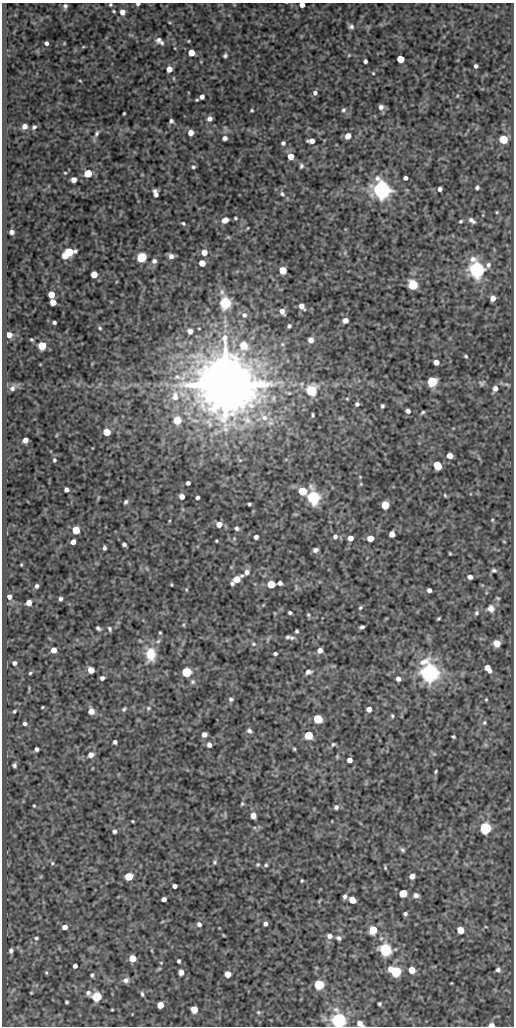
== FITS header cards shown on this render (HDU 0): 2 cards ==
NAXIS1  =                  512
NAXIS2  =                 1024

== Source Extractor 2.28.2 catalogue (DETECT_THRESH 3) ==
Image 512 x 1024 px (HDU 0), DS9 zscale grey, 1 PNG px = 1 image px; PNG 516 x 1028 px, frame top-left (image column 1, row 1024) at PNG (2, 3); no overlay
Background 111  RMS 0.56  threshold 1.69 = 3 sigma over >= 5 px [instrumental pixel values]
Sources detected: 289; all 289 listed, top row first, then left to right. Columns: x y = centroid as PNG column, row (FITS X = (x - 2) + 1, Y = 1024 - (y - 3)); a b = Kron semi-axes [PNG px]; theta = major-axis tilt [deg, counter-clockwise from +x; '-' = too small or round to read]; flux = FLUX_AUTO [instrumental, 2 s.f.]
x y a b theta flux
110 4 4 4 - 46
138 4 4 3 - 76
302 5 4 4 - 220
65 6 6 5 - 93
114 11 3 2 - 39
122 12 6 5 - 230
351 26 6 5 - 110
159 40 7 6 - 120
188 41 3 2 - 30
46 43 4 4 - 99
162 43 5 4 - 70
83 47 5 3 - 30
191 53 5 5 - 690
225 55 4 4 - 75
349 55 5 4 - 42
400 59 5 5 - 1100
365 61 4 4 - 100
476 66 4 4 - 87
169 69 5 5 - 370
373 73 4 3 - 36
80 81 4 2 - 29
315 93 6 6 - 120
202 97 5 5 - 170
381 107 7 6 - 150
252 110 3 3 - 43
343 110 6 5 - 84
124 113 3 2 - 37
209 119 5 5 - 180
171 121 4 4 - 94
25 126 5 5 - 220
34 127 6 5 - 90
97 133 10 6 64 110
191 133 5 5 - 330
348 136 6 5 - 390
225 138 5 5 - 110
503 139 5 5 - 1900
311 141 6 4 2 220
283 143 4 4 - 82
291 156 5 5 - 460
301 166 6 5 - 76
193 167 5 4 - 65
65 173 3 3 - 34
88 173 5 5 - 1100
405 178 4 4 - 120
74 180 5 4 - 260
477 188 4 4 - 82
440 189 4 4 - 120
381 190 6 6 - 28000
155 193 8 4 -76 180
282 194 6 5 - 81
497 212 3 3 - 36
235 218 3 3 - 47
225 220 7 5 22 250
472 220 8 4 -37 130
461 221 4 3 - 55
183 223 5 4 - 62
247 228 4 2 - 28
11 232 4 4 - 170
228 237 6 4 -41 45
69 252 7 5 8 1900
204 252 5 5 - 380
345 253 6 4 -73 59
65 256 5 4 - 620
171 256 6 5 - 190
142 257 6 5 - 3300
154 261 6 6 - 140
202 263 5 5 - 480
283 270 5 5 - 1100
477 270 6 6 - 23000
94 274 5 5 - 580
413 285 5 5 - 2900
51 294 5 5 - 600
493 298 5 4 - 280
53 302 5 5 - 500
225 303 11 8 -82 1500
301 306 8 5 -53 220
282 311 6 4 -56 220
244 315 7 7 - 160
345 320 5 4 - 240
54 322 4 3 - 76
289 326 4 4 - 80
100 328 4 4 - 51
199 328 3 2 - 28
190 331 6 6 - 190
9 335 5 5 - 400
31 339 3 3 - 44
311 340 5 5 - 270
282 344 6 5 - 72
42 346 5 5 - 1600
243 346 6 6 - 1000
466 356 4 3 - 55
436 362 5 4 - 290
177 377 13 8 -10 310
432 381 5 5 - 3600
482 383 8 7 - 93
507 384 8 4 -9 70
225 385 16 16 - 280000
12 388 8 7 - 160
495 388 7 6 - 180
311 390 6 5 - 4600
289 393 6 4 42 53
175 396 16 10 -88 580
347 399 5 4 - 39
357 404 4 4 - 100
382 406 4 3 - 69
408 411 5 4 - 130
423 412 4 3 - 57
313 415 4 3 - 55
264 417 13 9 -43 400
340 418 7 4 18 51
177 420 5 5 - 1100
270 423 9 7 29 180
107 432 5 5 - 860
57 435 6 3 70 34
25 440 5 4 - 210
450 456 5 5 - 370
286 459 6 3 19 37
54 460 6 5 - 70
240 460 5 4 - 47
437 466 6 5 - 1300
188 483 4 4 - 110
361 484 5 4 - 41
66 490 4 4 - 150
302 491 6 5 - 1700
445 495 5 3 - 48
182 497 5 4 - 250
313 497 6 5 - 10000
197 498 4 3 - 89
126 502 5 4 - 81
249 504 4 3 - 60
385 505 5 5 - 1500
492 520 5 4 - 44
169 521 5 3 - 35
219 524 5 5 - 380
237 528 6 5 - 90
76 530 5 5 - 1200
392 534 5 5 - 370
335 536 6 5 - 130
256 537 4 4 - 140
234 538 5 3 - 39
350 538 5 4 - 290
370 538 5 5 - 530
216 541 3 2 - 40
73 542 5 4 - 240
504 542 5 3 - 32
124 544 4 3 - 98
104 548 4 3 - 86
315 550 5 4 - 150
450 553 3 2 - 40
21 565 3 2 - 34
494 570 7 5 3 90
247 572 7 6 - 170
242 576 5 4 - 59
470 577 5 4 - 150
237 579 5 5 - 550
280 583 4 4 - 150
232 584 4 4 - 86
271 584 5 5 - 1200
171 585 3 2 - 33
37 586 4 3 - 86
296 588 8 3 -85 58
186 589 5 4 - 40
429 590 4 4 - 130
9 597 5 5 - 160
498 598 4 3 - 44
60 599 4 3 - 84
29 603 5 4 - 380
263 605 4 4 - 30
360 608 5 4 - 55
491 608 9 9 - 280
290 613 4 3 - 70
476 613 7 5 65 85
308 615 6 4 -68 56
438 618 4 3 - 48
183 625 5 4 - 42
362 627 5 3 - 88
98 628 5 3 - 86
109 629 6 4 -71 70
297 631 4 3 - 62
160 633 3 3 - 41
288 637 5 4 - 76
292 638 7 5 -1 92
158 641 7 5 44 82
497 643 6 6 - 530
253 644 7 6 - 89
54 650 5 5 - 280
320 650 5 4 - 260
151 654 13 9 -89 1000
275 654 4 3 - 80
14 663 4 4 - 110
488 668 8 5 -54 400
91 670 5 5 - 400
186 672 5 5 - 3000
308 672 7 5 12 150
30 673 5 4 - 48
429 673 7 6 - 33000
102 678 4 4 - 120
398 679 5 5 - 170
193 682 7 7 - 89
231 699 6 5 - 83
486 699 4 4 - 41
42 707 3 2 - 38
148 708 6 6 - 73
124 709 6 4 51 65
369 709 4 4 - 230
14 711 4 4 - 55
91 711 5 5 - 410
392 716 5 4 - 54
318 719 5 5 - 2700
484 723 7 6 - 78
25 724 4 4 - 83
249 731 6 5 - 120
204 734 5 4 - 210
308 735 5 5 - 2200
453 737 3 3 - 52
115 742 4 4 - 110
333 744 5 5 - 65
209 745 5 5 - 170
37 749 4 4 - 100
294 749 3 3 - 44
91 755 6 5 - 240
349 760 4 4 - 230
14 765 4 4 - 85
436 771 5 3 - 45
242 804 5 4 - 54
34 806 3 2 - 40
336 807 5 5 - 110
253 815 5 5 - 300
132 821 3 2 - 33
485 828 5 5 - 6400
114 831 4 4 - 110
402 850 7 5 -55 81
215 862 6 5 - 68
52 863 5 4 - 52
258 864 5 5 - 53
266 865 5 4 - 61
385 867 5 3 - 49
129 876 5 5 - 1300
412 876 5 5 - 280
302 881 3 3 - 42
175 886 4 4 - 170
403 893 5 5 - 1200
416 895 8 6 -1 140
345 896 5 4 - 110
164 899 4 4 - 150
352 900 5 5 - 730
319 901 6 3 46 39
405 914 4 4 - 86
162 922 6 3 20 36
199 924 5 5 - 120
265 924 4 4 - 130
65 927 5 4 - 250
486 927 4 3 - 29
373 930 5 5 - 1500
460 930 5 5 - 690
223 935 4 2 - 30
329 936 6 6 - 190
36 938 5 4 - 65
338 938 6 5 - 110
385 950 6 6 - 8800
11 951 6 5 - 110
132 958 5 5 - 850
179 961 4 3 - 74
161 963 4 4 - 31
75 966 4 4 - 150
159 969 6 4 19 45
412 970 5 5 - 660
498 970 6 5 - 120
396 971 8 6 -24 4100
181 972 5 4 - 200
46 973 5 4 - 48
228 974 5 5 - 400
92 975 4 3 - 63
126 980 7 6 - 160
451 983 3 2 - 25
319 984 5 5 - 3500
88 992 7 6 - 110
31 993 3 3 - 38
142 994 6 4 -81 71
97 996 6 5 - 2300
67 1002 3 3 - 60
380 1004 4 3 - 65
160 1005 5 5 - 560
194 1009 5 5 - 720
112 1010 3 2 - 33
258 1012 6 5 - 58
338 1020 6 6 - 15000
360 1023 6 5 - 300
491 1025 5 3 - 270
At the frame edge (FLAGS 8, measured only in part): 6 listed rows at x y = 110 4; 138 4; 302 5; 338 1020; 360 1023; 491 1025